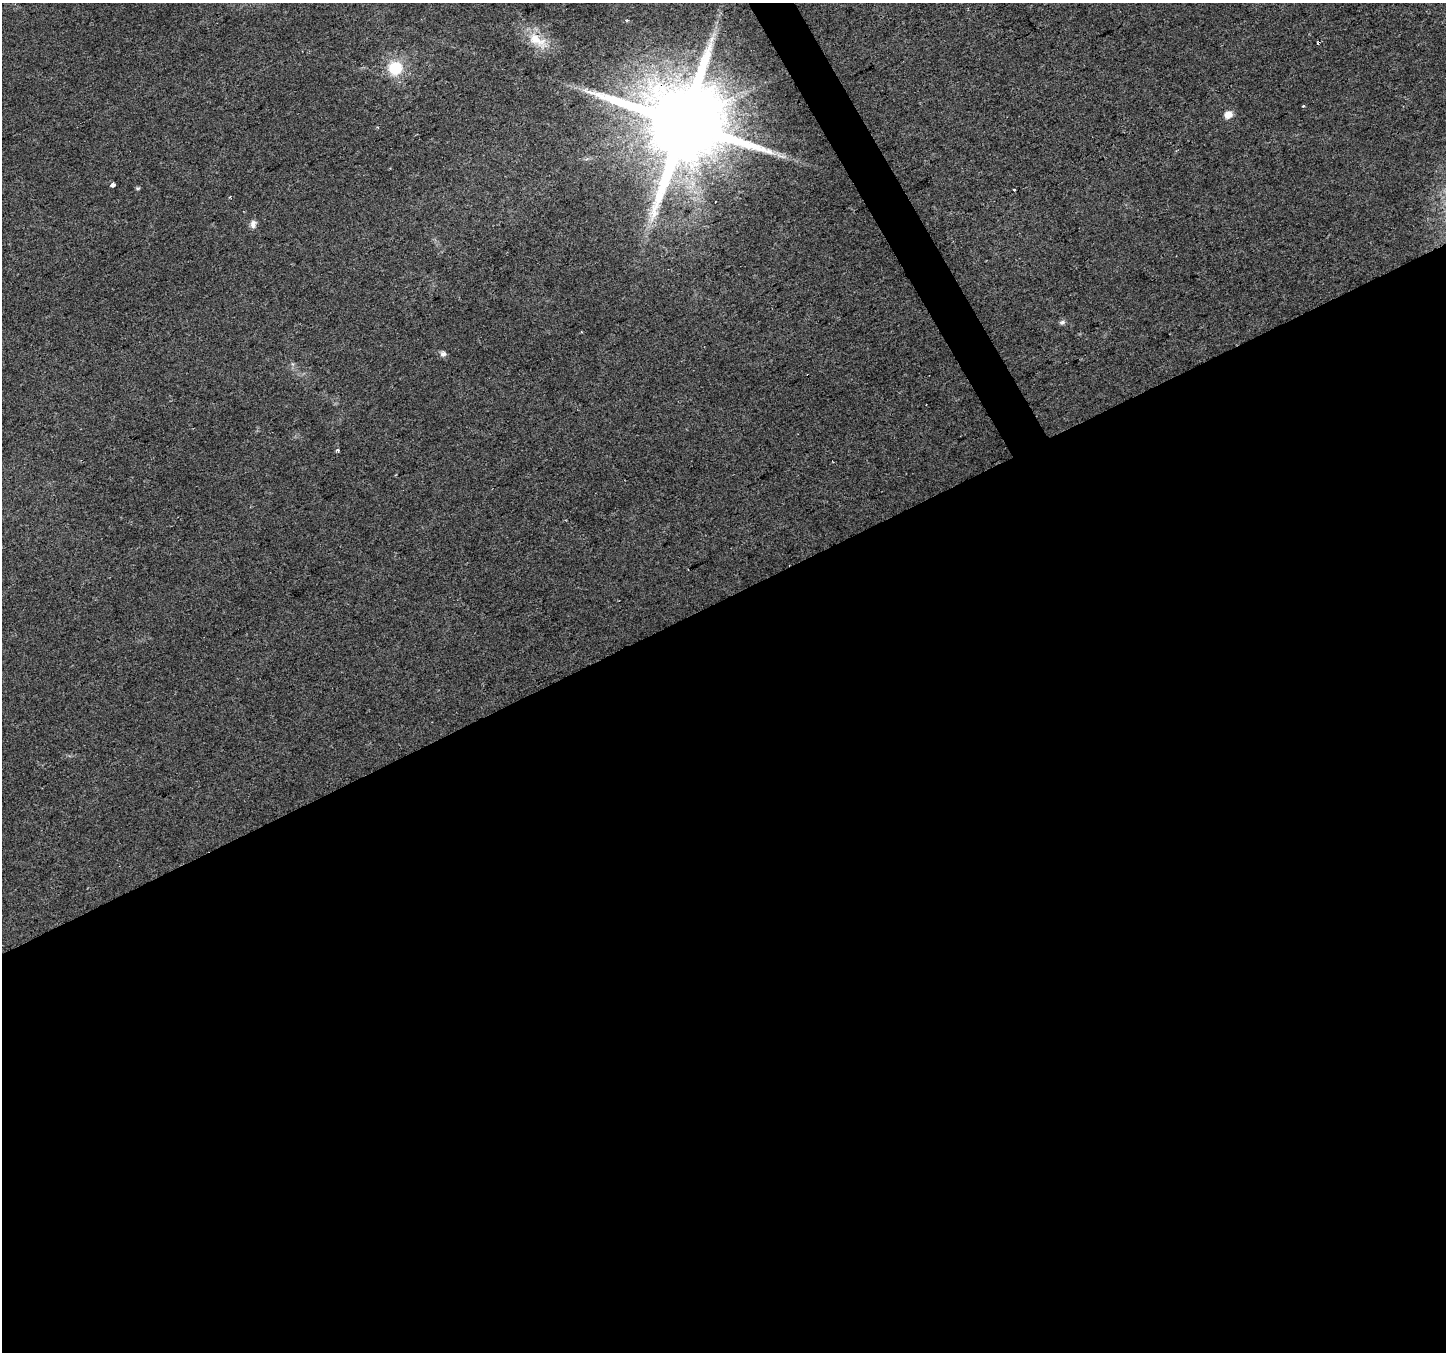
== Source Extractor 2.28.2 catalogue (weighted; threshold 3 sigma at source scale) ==
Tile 15 of 4 x 4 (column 3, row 4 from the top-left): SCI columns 2891-4334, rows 162-1511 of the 5778 x 5662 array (HDU 1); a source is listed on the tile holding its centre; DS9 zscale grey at full resolution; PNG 1448 x 1354 px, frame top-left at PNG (2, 3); no overlay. Shown black and unused: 57% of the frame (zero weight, under 2 of 3 exposures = <1% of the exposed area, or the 3 px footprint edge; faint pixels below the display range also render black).
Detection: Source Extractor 2.28.2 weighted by HDU 2 'WHT'; one run over the whole footprint, this tile lists its part. Background 0.0769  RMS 0.0073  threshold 0.0329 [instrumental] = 3 sigma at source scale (4.5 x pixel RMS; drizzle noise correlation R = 1.50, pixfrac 1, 0.0396/0.0396 arcsec/px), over >= 5 px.
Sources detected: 18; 3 cosmic-ray / hot-pixel residue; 1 long thin detection or spike segment (spike, bleed or trail) — not listed; the other 14 listed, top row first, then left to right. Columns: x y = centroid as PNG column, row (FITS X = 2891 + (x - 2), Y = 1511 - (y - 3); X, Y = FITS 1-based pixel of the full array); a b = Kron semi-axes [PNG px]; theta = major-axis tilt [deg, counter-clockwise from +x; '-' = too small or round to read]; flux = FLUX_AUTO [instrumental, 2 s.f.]
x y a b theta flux
627 20 4 3 - 1.6
537 40 35 15 -35 20
395 68 17 17 - 23
1303 106 4 3 - 0.65
1228 114 8 7 - 6.5
683 123 25 22 22 12000
113 185 3 3 - 28
137 188 6 4 6 0.95
229 197 3 3 - 0.7
253 224 11 8 79 3.3
1062 322 8 6 18 1.9
581 332 2 2 - 0.6
443 354 7 6 - 2.9
337 450 3 3 - 2
Overlapping masked pixels (flux is a lower limit): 1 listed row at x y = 683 123